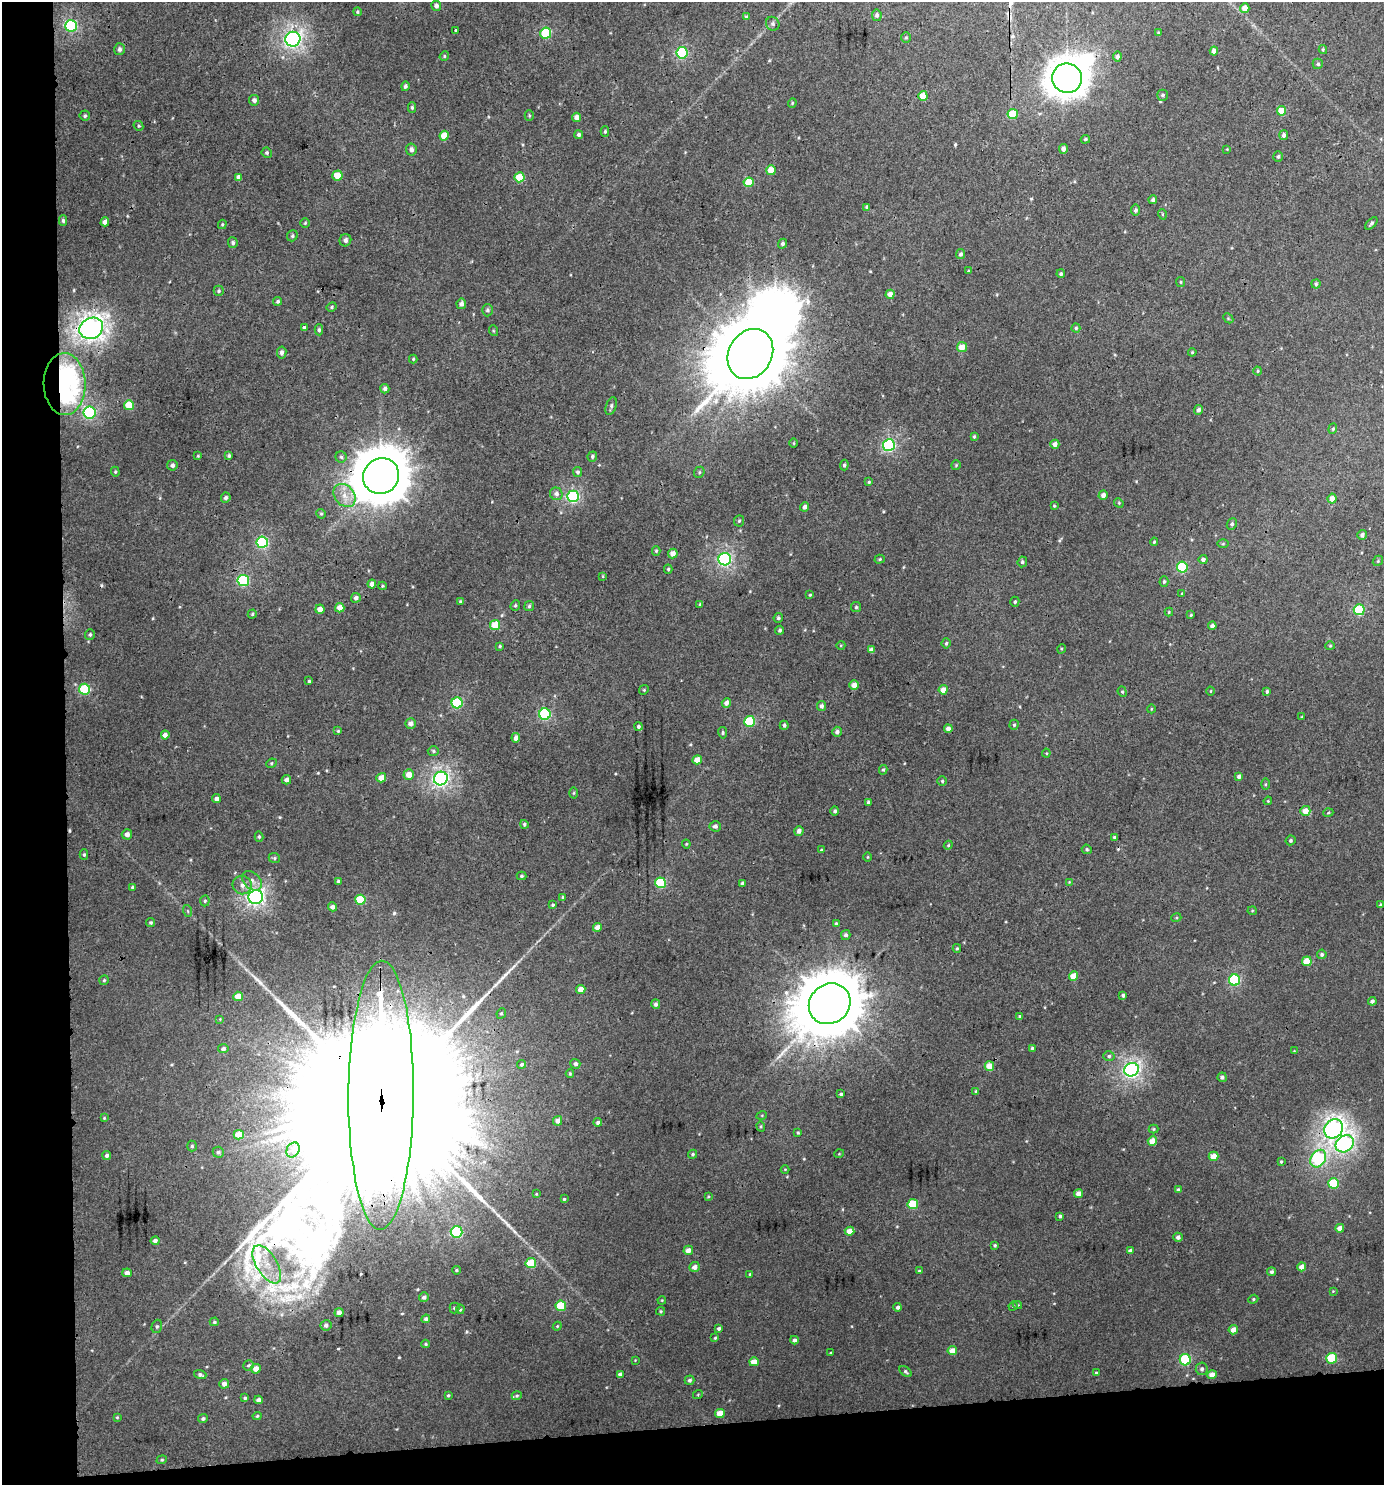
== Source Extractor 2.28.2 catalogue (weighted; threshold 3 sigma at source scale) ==
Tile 7 of 3 x 3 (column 1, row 3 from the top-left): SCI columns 7-1388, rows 5-1487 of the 4199 x 4457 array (HDU 1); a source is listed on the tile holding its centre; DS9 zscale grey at full resolution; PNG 1386 x 1487 px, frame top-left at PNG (2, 2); each listed source drawn as its Kron ellipse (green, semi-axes under 4 px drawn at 4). Shown black and unused: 9% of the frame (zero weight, under 3 of 4 exposures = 1% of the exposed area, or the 3 px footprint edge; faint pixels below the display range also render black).
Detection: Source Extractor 2.28.2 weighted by HDU 2 'WHT'; one run over the whole footprint, this tile lists its part. Background 0.00555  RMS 0.0031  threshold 0.0141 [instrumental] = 3 sigma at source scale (4.5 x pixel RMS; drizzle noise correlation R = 1.50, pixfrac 1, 0.0396/0.0396 arcsec/px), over >= 5 px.
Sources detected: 372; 2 inside a brighter object's white glare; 3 cosmic-ray / hot-pixel residue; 2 long thin detections or spike segments (spike, bleed or trail) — neither listed nor drawn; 1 inside a brighter listed object's ellipse — not listed separately; the other 364 listed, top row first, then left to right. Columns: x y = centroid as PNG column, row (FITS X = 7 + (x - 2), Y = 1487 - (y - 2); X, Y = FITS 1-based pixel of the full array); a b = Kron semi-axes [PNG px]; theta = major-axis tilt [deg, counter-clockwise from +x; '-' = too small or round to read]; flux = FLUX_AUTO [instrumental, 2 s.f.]
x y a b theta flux
436 6 5 5 - 1
1245 8 5 4 - 2.6
357 12 4 4 - 0.38
877 15 6 5 - 0.9
746 16 3 3 - 0.83
773 24 7 6 - 0.79
71 26 6 5 - 34
456 30 3 3 - 0.7
546 33 5 5 - 18
1158 33 4 3 - 0.35
906 37 5 5 - 0.43
293 39 7 7 - 92
119 49 6 5 - 0.95
1323 49 4 4 - 0.33
1214 51 4 4 - 1.9
682 53 6 5 - 27
444 56 5 4 - 0.41
1117 57 5 4 - 0.87
1318 64 5 5 - 0.57
1067 78 15 14 - 460
405 86 5 4 - 0.71
1163 95 5 5 - 0.64
923 96 5 4 - 4.1
254 100 5 5 - 0.99
792 103 4 4 - 0.34
412 107 5 4 - 0.49
1281 111 5 4 - 5.9
1013 114 5 5 - 11
529 115 5 4 - 0.41
85 116 5 5 - 0.62
577 117 5 4 - 1.9
138 126 5 4 - 0.45
605 132 5 4 - 0.49
579 135 4 4 - 0.75
1284 135 5 4 - 0.96
444 136 5 4 - 5
1085 139 5 3 - 0.38
411 149 6 5 - 1.2
1063 149 5 4 - 1.4
1227 149 4 4 - 0.26
267 153 5 5 - 0.56
1278 156 5 5 - 0.61
771 170 5 4 - 4.8
337 175 5 5 - 6.5
239 177 4 4 - 1.7
519 177 5 5 - 8.2
749 182 5 5 - 7
1153 200 4 4 - 0.61
867 207 4 3 - 0.72
1135 210 5 5 - 0.79
1162 214 5 3 - 0.31
63 221 5 4 - 0.6
105 222 4 4 - 1.9
305 223 5 4 - 0.4
1371 223 7 4 47 0.68
222 224 5 4 - 0.39
292 236 6 5 - 0.62
345 240 6 5 - 1.2
233 243 5 5 - 0.81
782 244 5 4 - 0.62
960 254 5 4 - 0.8
969 271 3 3 - 0.38
1061 274 4 4 - 0.56
1181 282 5 4 - 0.41
1316 284 4 4 - 0.52
219 291 5 5 - 0.56
890 294 4 4 - 2.1
278 301 4 4 - 0.59
461 304 5 4 - 1.3
332 307 5 4 - 0.47
487 310 6 5 - 0.73
1228 318 6 4 -46 0.37
304 327 4 3 - 2.4
91 328 12 10 26 160
1076 328 4 4 - 0.5
319 330 5 4 - 0.66
494 331 5 3 - 0.35
962 347 5 5 - 3.6
282 352 6 4 81 1.1
1192 352 4 3 - 0.33
750 354 26 21 59 4800
413 359 4 4 - 0.4
1258 371 4 4 - 0.35
65 384 31 21 -89 84
385 389 5 4 - 0.97
129 405 5 5 - 8.2
611 406 9 5 71 0.84
1198 410 5 4 - 1
89 413 6 6 - 40
1333 429 5 4 - 0.4
974 437 4 3 - 0.48
794 443 4 3 - 0.29
1055 444 4 4 - 1.4
889 445 6 6 - 41
198 456 4 3 - 0.31
229 456 4 4 - 0.57
592 456 5 4 - 0.7
341 457 5 5 - 0.66
172 465 5 5 - 0.99
844 465 5 4 - 0.57
956 465 5 4 - 0.41
115 472 5 4 - 0.41
578 472 5 4 - 0.7
699 472 6 5 - 0.46
381 476 18 17 - 1800
869 482 4 4 - 0.37
556 494 6 6 - 1.1
344 495 12 9 -52 3.6
1103 495 4 4 - 1.7
573 496 6 6 - 38
226 498 5 5 - 0.76
1332 498 5 4 - 1.9
1119 503 5 4 - 0.39
1054 506 4 3 - 0.33
805 507 5 4 - 1.3
321 514 5 4 - 0.46
739 521 6 5 - 0.5
1232 524 6 5 - 0.63
1362 535 5 4 - 1
262 542 6 6 - 32
1154 542 4 3 - 0.41
1223 544 6 4 1 0.33
656 551 5 4 - 0.46
673 554 5 4 - 2.3
725 559 6 6 - 56
880 559 5 4 - 0.44
1203 559 4 4 - 1.2
1378 561 5 4 - 0.4
1022 562 5 4 - 0.66
1182 567 5 5 - 19
668 569 4 4 - 0.46
603 576 4 2 - 0.22
243 580 6 5 - 24
1164 581 5 4 - 0.53
372 584 4 4 - 1.6
383 586 4 4 - 0.38
1182 593 3 2 - 0.25
810 595 4 3 - 0.33
356 598 5 4 - 0.95
460 601 4 3 - 0.32
1015 602 5 4 - 0.55
700 604 4 3 - 0.37
515 605 5 4 - 0.48
529 606 5 4 - 0.54
856 607 5 5 - 0.48
340 608 4 4 - 2.9
320 609 4 4 - 2.4
1359 610 5 5 - 22
1169 612 4 4 - 0.42
252 614 4 4 - 0.47
1191 615 4 3 - 0.34
778 618 5 4 - 0.63
495 625 5 5 - 7.6
1212 626 4 4 - 1.2
780 630 5 4 - 0.58
90 634 5 5 - 0.68
946 643 5 4 - 0.52
841 645 4 3 - 0.26
500 646 4 3 - 0.39
1330 646 5 4 - 0.35
1061 649 5 3 - 0.3
871 650 4 4 - 1.4
309 681 3 3 - 0.39
854 685 5 4 - 2.7
85 689 5 5 - 20
644 690 5 4 - 0.4
943 690 5 4 - 2.5
1211 691 4 3 - 0.25
1267 691 4 3 - 0.52
1122 692 5 4 - 0.45
457 703 5 5 - 22
726 703 5 4 - 1.5
821 706 5 4 - 1.1
1151 709 4 3 - 0.25
545 714 6 5 - 28
1302 717 3 3 - 0.3
749 721 5 5 - 18
411 723 5 5 - 1.7
784 725 5 4 - 0.69
1014 725 5 4 - 0.55
638 726 4 4 - 0.73
948 729 4 4 - 1.6
338 731 4 4 - 0.38
837 732 5 4 - 1.1
723 733 6 4 -81 0.54
165 735 4 4 - 1.7
516 738 5 4 - 1.7
433 751 5 5 - 0.54
1046 753 4 4 - 0.31
697 760 5 4 - 3.7
271 763 5 4 - 0.46
883 770 5 4 - 0.49
409 775 5 5 - 3.4
1239 776 4 4 - 0.99
381 778 5 4 - 3
441 779 7 6 - 83
286 780 5 4 - 1.3
942 781 5 4 - 0.47
1265 784 5 4 - 0.36
574 793 5 3 - 0.34
216 799 4 4 - 1.3
1268 801 4 4 - 0.3
868 802 4 3 - 0.69
835 811 4 4 - 0.67
1305 811 5 5 - 3.4
1328 813 5 3 - 0.31
524 824 4 4 - 0.5
715 826 5 5 - 0.85
799 831 5 4 - 1.3
127 834 5 5 - 1.3
259 837 5 4 - 0.51
1114 837 3 3 - 0.37
1291 840 5 4 - 0.59
686 844 4 4 - 0.33
948 845 4 4 - 0.32
1087 849 5 4 - 0.5
821 850 3 3 - 0.3
84 855 5 4 - 0.48
868 857 4 3 - 0.28
274 858 6 5 - 0.48
521 876 5 4 - 0.52
252 881 11 8 -45 2
338 881 4 3 - 0.53
1069 882 3 3 - 0.24
661 883 5 5 - 19
742 883 4 3 - 0.88
242 885 10 9 - 2
132 887 3 3 - 0.37
256 897 7 7 - 94
563 897 4 3 - 0.38
360 900 5 5 - 12
205 901 5 4 - 0.53
553 905 4 4 - 0.48
1381 905 3 3 - 0.5
332 907 4 4 - 1.2
188 911 6 3 -71 0.38
1252 911 4 4 - 0.33
1176 918 5 3 - 0.31
151 922 4 4 - 0.53
836 924 4 4 - 0.68
597 927 4 4 - 2
846 935 5 4 - 0.75
957 948 4 4 - 0.41
1322 954 5 4 - 0.64
1307 961 5 5 - 5.6
1073 976 5 4 - 4.3
104 980 5 4 - 0.41
1235 980 5 5 - 24
581 989 4 4 - 2.8
1123 995 3 3 - 0.66
238 996 5 4 - 4.9
1372 1001 4 4 - 0.93
656 1004 5 4 - 0.91
830 1004 22 19 39 3200
501 1013 5 4 - 0.49
1020 1016 4 3 - 0.55
220 1019 3 3 - 0.24
1032 1048 3 3 - 0.41
223 1049 5 4 - 0.76
1294 1051 3 3 - 0.22
1109 1056 5 5 - 0.64
522 1064 4 4 - 0.43
575 1064 5 4 - 0.79
989 1066 5 5 - 4.4
1132 1070 7 6 - 83
570 1073 4 3 - 0.31
1222 1077 5 4 - 0.73
976 1091 4 4 - 0.39
841 1094 3 3 - 0.48
381 1095 134 32 90 85000
762 1115 5 3 - 0.3
104 1118 4 3 - 0.26
558 1121 5 4 - 1.5
598 1122 4 4 - 0.97
761 1126 5 4 - 0.4
1153 1129 5 4 - 0.39
1334 1129 10 9 - 120
798 1133 3 3 - 0.38
239 1135 5 4 - 4.4
1152 1141 5 4 - 4
1345 1144 10 8 35 79
192 1146 5 5 - 0.58
293 1150 8 6 60 1.1
218 1152 5 5 - 0.79
693 1154 5 4 - 0.52
839 1154 5 3 - 0.25
107 1156 4 4 - 0.83
1214 1156 5 4 - 3.2
1318 1159 9 7 57 43
1281 1162 4 3 - 0.39
785 1169 4 3 - 0.23
1333 1183 5 5 - 12
1178 1190 4 4 - 0.67
536 1194 3 3 - 0.29
1078 1194 4 4 - 2.3
708 1196 3 3 - 0.3
564 1199 4 4 - 0.41
913 1204 5 5 - 9.9
1060 1216 3 3 - 0.51
1340 1228 4 4 - 2.2
850 1231 5 4 - 2.9
457 1232 6 5 - 25
1178 1237 4 4 - 1.2
155 1241 4 4 - 1
995 1245 4 3 - 0.48
688 1250 5 4 - 2
1130 1251 4 4 - 1.3
531 1263 5 5 - 11
267 1264 21 10 -59 6.6
694 1267 5 4 - 1.6
1302 1267 4 4 - 2.7
456 1270 4 3 - 0.37
919 1271 4 4 - 0.39
1272 1272 4 4 - 0.68
127 1273 4 4 - 1.6
750 1274 4 3 - 0.35
1333 1291 3 3 - 0.21
424 1297 5 4 - 1.1
1253 1299 5 4 - 0.38
662 1300 4 3 - 0.27
1018 1305 5 4 - 0.35
561 1306 5 5 - 11
1013 1306 5 4 - 0.39
898 1307 4 4 - 0.81
455 1308 5 5 - 0.72
460 1309 5 4 - 0.44
661 1311 4 4 - 0.38
339 1313 4 4 - 2.1
426 1319 4 4 - 0.9
214 1322 4 4 - 0.52
326 1325 5 5 - 0.9
157 1326 7 5 75 0.61
557 1326 4 4 - 0.34
719 1328 4 3 - 0.7
1233 1330 5 4 - 2.7
715 1338 4 3 - 0.32
794 1340 4 4 - 0.99
426 1344 4 3 - 0.42
952 1351 4 4 - 3.2
830 1353 3 3 - 0.3
1331 1358 5 5 - 13
635 1360 2 2 - 0.21
1185 1360 5 5 - 20
754 1362 5 4 - 3.8
249 1365 5 5 - 0.64
256 1369 5 5 - 2.6
1202 1369 6 6 - 0.94
906 1371 7 4 -40 0.55
1096 1373 3 3 - 0.44
620 1374 4 4 - 1
200 1375 6 4 -17 0.82
1212 1375 5 4 - 2.9
690 1380 5 4 - 0.7
224 1384 5 4 - 1.6
698 1394 5 3 - 0.28
448 1395 3 3 - 0.42
517 1396 5 4 - 0.48
245 1398 4 4 - 0.54
258 1400 4 4 - 1.4
720 1413 5 4 - 4.5
257 1416 4 4 - 0.45
117 1417 3 3 - 0.32
203 1419 5 4 - 0.69
162 1460 5 4 - 0.43
Overlapping masked pixels (flux is a lower limit): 6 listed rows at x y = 91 328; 750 354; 65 384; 381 476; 830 1004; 381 1095